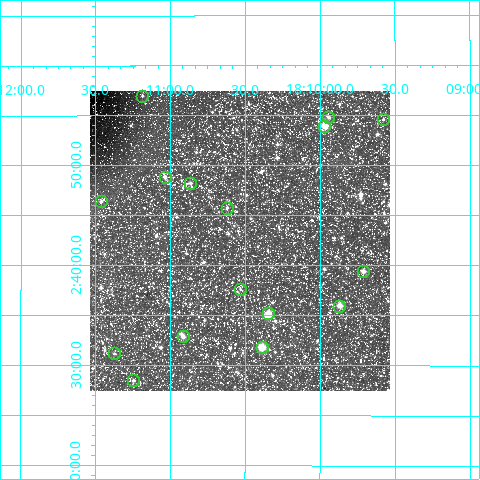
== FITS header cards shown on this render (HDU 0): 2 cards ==
NAXIS1  =                  300
NAXIS2  =                  300

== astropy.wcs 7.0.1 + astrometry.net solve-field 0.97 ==
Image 300 x 300 px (HDU 0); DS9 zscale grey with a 90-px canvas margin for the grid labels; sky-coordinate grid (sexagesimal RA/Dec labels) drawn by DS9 from the SOLVED WCS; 16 Tycho-2 reference stars matched to detected sources circled (green)
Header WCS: RA---TAN/DEC--TAN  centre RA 18:10:32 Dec +02:42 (272.63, +2.71 deg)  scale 6 arcsec/px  FOV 30.0' x 30.0'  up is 0 deg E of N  parity normal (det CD < 0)
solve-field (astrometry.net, Tycho-2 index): VERIFIED the header's WCS against the Tycho-2 star catalogue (verified at 2 index scales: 10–16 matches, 0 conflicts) and refined it, rather than solving blind
Solved WCS: RA---TAN-SIP/DEC--TAN-SIP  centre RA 18:10:32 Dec +02:42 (272.63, +2.71 deg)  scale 6 arcsec/px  FOV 30.0' x 30.0'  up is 0 deg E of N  parity normal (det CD < 0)
The solver's refit moves the header's centre by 1.8 arcsec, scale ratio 1.001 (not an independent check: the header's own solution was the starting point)
Tycho-2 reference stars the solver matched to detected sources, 16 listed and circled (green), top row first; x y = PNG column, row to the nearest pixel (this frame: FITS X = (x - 90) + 1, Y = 300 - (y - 91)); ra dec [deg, ICRS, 3 dp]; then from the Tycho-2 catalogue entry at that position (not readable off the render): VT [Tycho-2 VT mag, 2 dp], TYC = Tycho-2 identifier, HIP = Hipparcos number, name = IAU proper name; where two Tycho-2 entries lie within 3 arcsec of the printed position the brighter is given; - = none
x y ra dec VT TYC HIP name
142 96 272.797 +2.950 10.38 435-65-1 - -
328 117 272.486 +2.913 11.00 435-361-1 - -
383 119 272.394 +2.910 11.53 435-507-1 - -
324 126 272.492 +2.899 9.65 435-193-1 - -
165 177 272.759 +2.813 10.84 435-2031-1 - -
190 183 272.716 +2.803 11.08 435-2279-1 - -
101 201 272.865 +2.773 10.51 435-3478-1 - -
227 208 272.655 +2.762 11.74 435-2047-1 - -
363 271 272.428 +2.656 11.10 435-4380-1 - -
240 289 272.633 +2.626 11.55 435-2241-1 - -
339 306 272.467 +2.599 10.42 435-1983-1 - -
268 313 272.586 +2.586 10.51 435-2215-1 - -
183 336 272.728 +2.548 11.22 435-2409-1 - -
262 347 272.597 +2.530 8.73 435-4774-1 - -
114 353 272.843 +2.519 11.38 435-2521-1 - -
133 380 272.812 +2.474 11.45 435-2654-1 - -